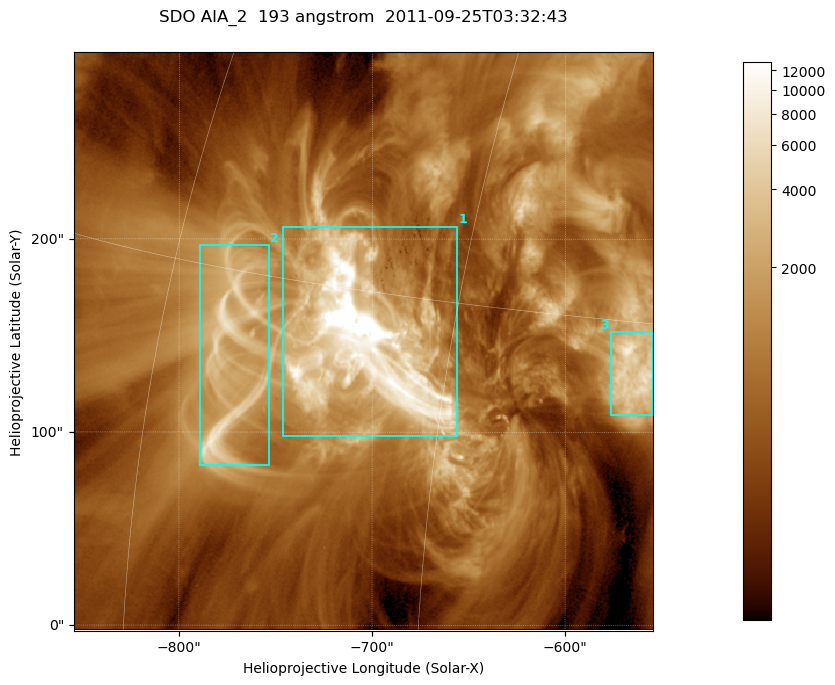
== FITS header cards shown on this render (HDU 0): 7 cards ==
TELESCOP= 'SDO     '           /
INSTRUME= 'AIA_2   '           /
WAVELNTH=                  193 /
WAVEUNIT= 'angstrom'           /
DATE-OBS= '2011-09-25T03:32:43.84' /
CTYPE1  = 'HPLN-TAN'           /
CTYPE2  = 'HPLT-TAN'           /

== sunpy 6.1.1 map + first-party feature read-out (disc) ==
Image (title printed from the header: SDO AIA_2  193 angstrom  2011-09-25T03:32:43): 499 x 499 px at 0.601 arcsec/px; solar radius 957 arcsec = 1592 px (partial field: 3.1% of the solar disc is inside the frame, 100% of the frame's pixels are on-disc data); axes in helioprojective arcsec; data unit not stated in the header (colour bar unlabelled)
Orientation: roll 0.0579 deg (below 1 deg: not rotated)
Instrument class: DISC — disc imager (sunpy class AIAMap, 193 A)
Bright regions (active regions / flare kernels): reference = the on-disc median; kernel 5 px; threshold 5 sigma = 2214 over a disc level ~662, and >= 1.15x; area >= 249 px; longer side >= 6 px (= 3.6 arcsec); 3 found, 3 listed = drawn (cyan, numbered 1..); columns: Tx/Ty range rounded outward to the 2 arcsec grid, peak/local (2 s.f.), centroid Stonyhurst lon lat
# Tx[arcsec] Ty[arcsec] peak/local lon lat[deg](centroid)
1 -748..-656 98..208 78 -49 +13
2 -790..-752 82..198 10 -56 +12
3 -578..-554 108..152 12 -37 +13